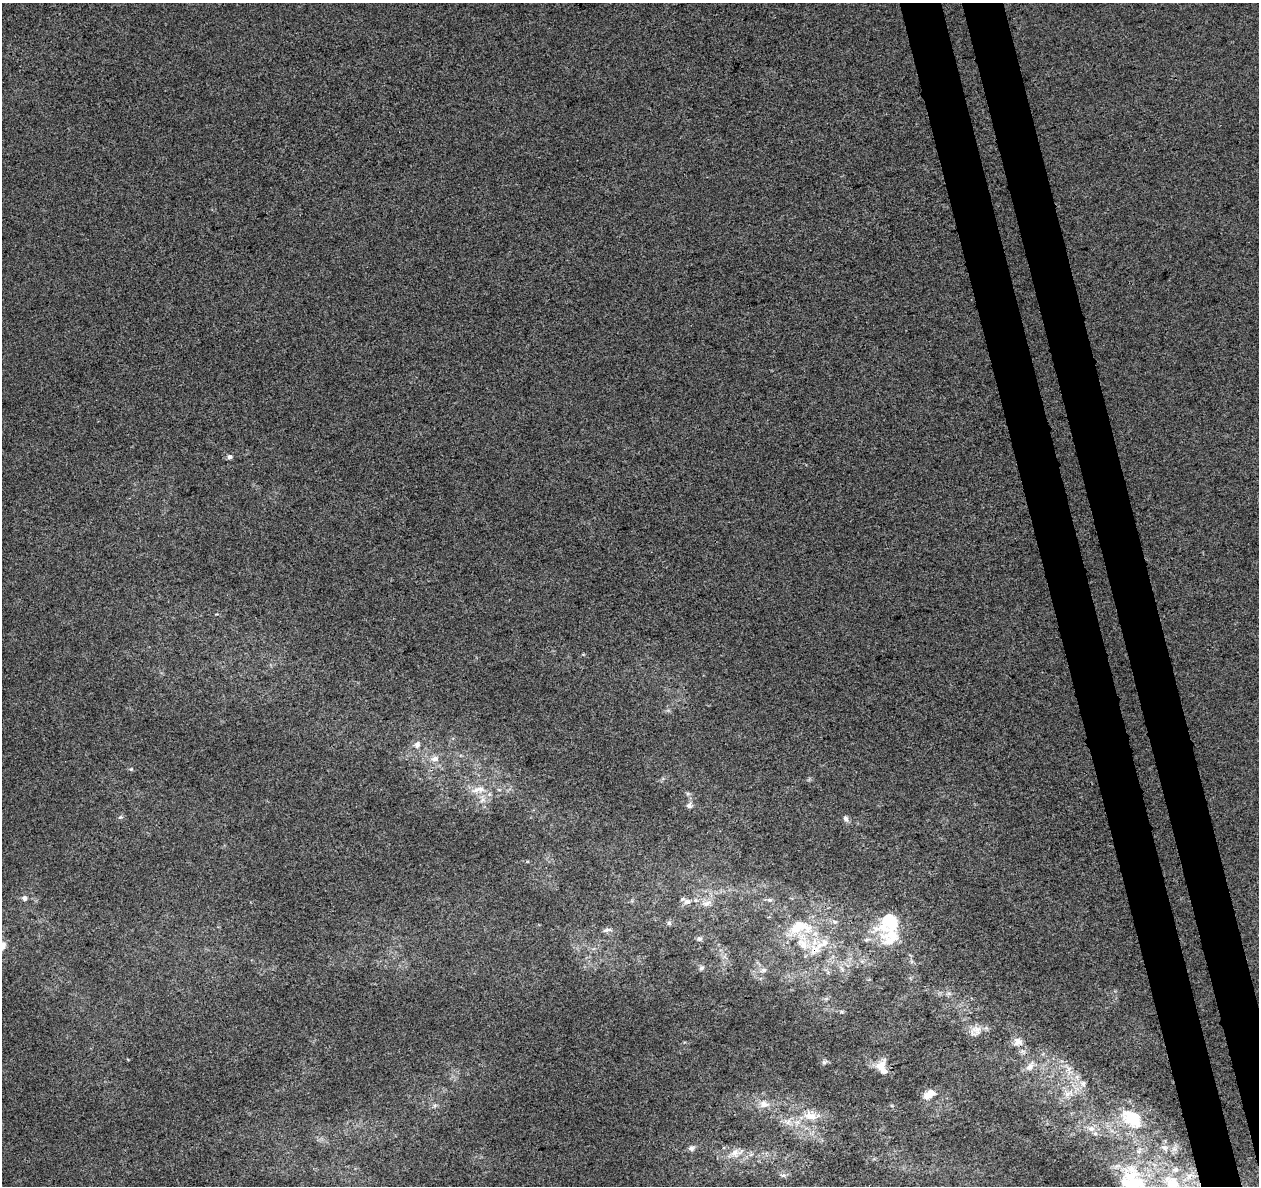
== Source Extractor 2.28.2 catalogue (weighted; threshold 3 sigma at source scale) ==
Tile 6 of 4 x 4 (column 2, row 2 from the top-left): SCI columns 1315-2571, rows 2470-3653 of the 5142 x 4891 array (HDU 1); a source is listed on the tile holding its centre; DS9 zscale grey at full resolution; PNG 1261 x 1188 px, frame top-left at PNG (2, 3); no overlay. Shown black and unused: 6% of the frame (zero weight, under 3 of 4 exposures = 5% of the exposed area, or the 3 px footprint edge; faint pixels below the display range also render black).
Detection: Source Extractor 2.28.2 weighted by HDU 2 'WHT'; one run over the whole footprint, this tile lists its part. Background -3.74e-04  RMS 0.0047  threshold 0.021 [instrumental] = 3 sigma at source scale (4.5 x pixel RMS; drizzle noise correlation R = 1.50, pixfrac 1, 0.0396/0.0396 arcsec/px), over >= 5 px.
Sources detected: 53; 1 inside a brighter object's white glare — not listed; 11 inside a brighter listed object's ellipse — not listed separately; the other 41 listed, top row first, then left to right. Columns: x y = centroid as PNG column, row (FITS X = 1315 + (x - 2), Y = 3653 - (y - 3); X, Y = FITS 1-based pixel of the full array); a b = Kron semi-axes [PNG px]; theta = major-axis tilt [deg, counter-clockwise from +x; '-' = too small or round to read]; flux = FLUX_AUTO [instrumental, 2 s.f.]
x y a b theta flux
229 457 7 5 20 1.4
417 745 10 9 - 2.6
435 759 9 7 12 3.1
131 769 4 4 - 0.58
478 789 23 9 12 6.3
482 799 14 8 88 4
689 805 8 8 - 1.7
120 817 6 4 40 0.77
846 819 9 6 -73 1.6
24 898 7 7 - 1.5
769 900 7 5 -19 1
687 902 12 8 8 2.8
707 903 14 8 17 3.4
890 921 35 23 39 24
669 923 6 6 - 0.98
800 927 38 20 4 20
607 930 13 5 8 1.7
699 939 7 6 - 1.2
815 950 25 13 43 10
701 968 6 5 - 1.1
842 969 11 4 -57 1.5
763 970 9 6 21 1.6
949 993 7 4 -1 0.98
976 1030 17 13 31 4.5
1018 1042 13 11 -9 3.7
824 1062 7 5 16 1.1
880 1066 16 9 50 5
1030 1066 15 8 55 3.4
1068 1068 13 5 -42 2.9
1083 1084 10 8 -47 2.7
1068 1093 17 8 28 5.3
927 1096 10 8 26 4.2
764 1104 14 9 -3 4.2
435 1105 6 5 - 0.98
810 1116 20 10 -8 7.1
1091 1129 10 8 -13 3.1
691 1148 9 7 23 1.6
735 1153 13 11 57 4.3
783 1175 7 4 1 0.94
1134 1184 58 28 -72 44
1172 1185 114 27 -56 97
Overlapping masked pixels (flux is a lower limit): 2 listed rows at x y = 815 950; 1172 1185
Isophote crosses this tile's border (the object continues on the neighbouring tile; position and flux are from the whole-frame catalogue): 2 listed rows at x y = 1134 1184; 1172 1185